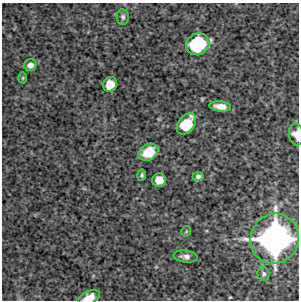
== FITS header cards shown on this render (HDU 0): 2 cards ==
NAXIS1  =                  297 /Length X axis
NAXIS2  =                  298 /Length Y axis

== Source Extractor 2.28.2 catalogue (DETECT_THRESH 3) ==
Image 297 x 298 px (HDU 0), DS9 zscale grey, 1 PNG px = 1 image px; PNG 301 x 302 px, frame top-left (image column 1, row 298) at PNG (2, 3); each listed source drawn as its Kron ellipse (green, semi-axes under 4 px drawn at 4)
Background 4470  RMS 270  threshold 805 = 3 sigma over >= 5 px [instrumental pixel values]
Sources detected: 17; all 17 listed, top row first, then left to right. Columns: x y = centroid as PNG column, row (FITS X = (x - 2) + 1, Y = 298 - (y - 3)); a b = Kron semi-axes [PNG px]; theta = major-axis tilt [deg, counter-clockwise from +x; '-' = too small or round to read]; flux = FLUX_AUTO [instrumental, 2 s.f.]
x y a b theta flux
123 17 8 6 -83 4.7e+04
198 44 12 10 37 1.4e+06
30 65 6 5 - 9.4e+04
23 78 5 3 - 1.9e+04
110 84 7 7 - 3.0e+05
220 106 11 5 -7 1.6e+05
186 124 11 8 52 7.2e+05
296 134 11 7 -82 1.9e+05
148 152 10 8 30 3.7e+05
142 175 5 4 - 3.3e+04
198 176 5 4 - 5.8e+04
159 180 7 7 - 2.3e+05
186 231 5 5 - 2.2e+04
275 239 25 24 - 5.8e+06
185 256 12 6 -7 9.1e+04
264 274 7 6 - 4.1e+04
89 297 11 6 22 1.8e+05
At the frame edge (FLAGS 8, measured only in part): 2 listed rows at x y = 296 134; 89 297